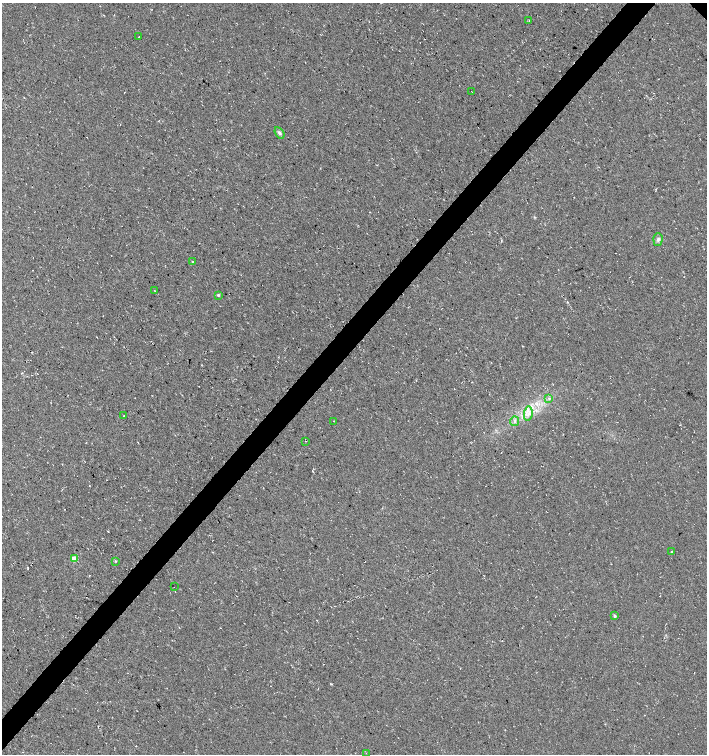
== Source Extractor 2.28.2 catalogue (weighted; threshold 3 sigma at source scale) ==
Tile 7 of 4 x 4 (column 3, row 2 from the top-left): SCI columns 3051-4459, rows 3009-4512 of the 6032 x 6030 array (HDU 1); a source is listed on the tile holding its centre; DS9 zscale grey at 2 x 2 block average (1 PNG px = mean of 2 x 2 image px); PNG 709 x 756 px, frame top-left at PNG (2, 3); each listed source drawn as its Kron ellipse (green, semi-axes under 4 px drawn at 4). Shown black and unused: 4% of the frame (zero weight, under 3 of 4 exposures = <1% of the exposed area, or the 3 px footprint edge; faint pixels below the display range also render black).
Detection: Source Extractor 2.28.2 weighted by HDU 2 'WHT'; one run over the whole footprint, this tile lists its part. Background 0.00754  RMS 0.0039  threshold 0.0178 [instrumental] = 3 sigma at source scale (4.5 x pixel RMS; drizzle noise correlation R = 1.50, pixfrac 1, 0.0396/0.0396 arcsec/px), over >= 5 px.
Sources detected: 20; all 20 listed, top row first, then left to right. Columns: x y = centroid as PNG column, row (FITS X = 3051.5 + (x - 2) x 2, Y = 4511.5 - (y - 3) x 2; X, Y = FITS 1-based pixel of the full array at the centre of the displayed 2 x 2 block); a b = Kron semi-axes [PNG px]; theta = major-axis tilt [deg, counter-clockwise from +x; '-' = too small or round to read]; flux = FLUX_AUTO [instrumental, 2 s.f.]
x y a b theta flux
529 20 2 2 - 0.63
139 37 2 2 - 0.28
472 92 2 2 - 0.43
280 133 6 4 -55 2.2
658 239 6 4 86 2.6
192 262 3 2 - 0.73
155 291 2 2 - 0.31
218 295 3 3 - 1.1
549 398 3 2 - 0.96
528 414 7 4 81 4
124 416 2 2 - 0.49
334 421 2 2 - 0.3
515 421 5 2 - 1.3
306 441 2 2 - 0.5
672 551 3 2 - 0.67
74 559 3 2 - 20
116 561 3 2 - 0.54
174 587 2 2 - 0.3
615 616 3 2 - 1.6
366 753 2 2 - 0.47
Diffuse or blended objects may show on this block-average render without a row.